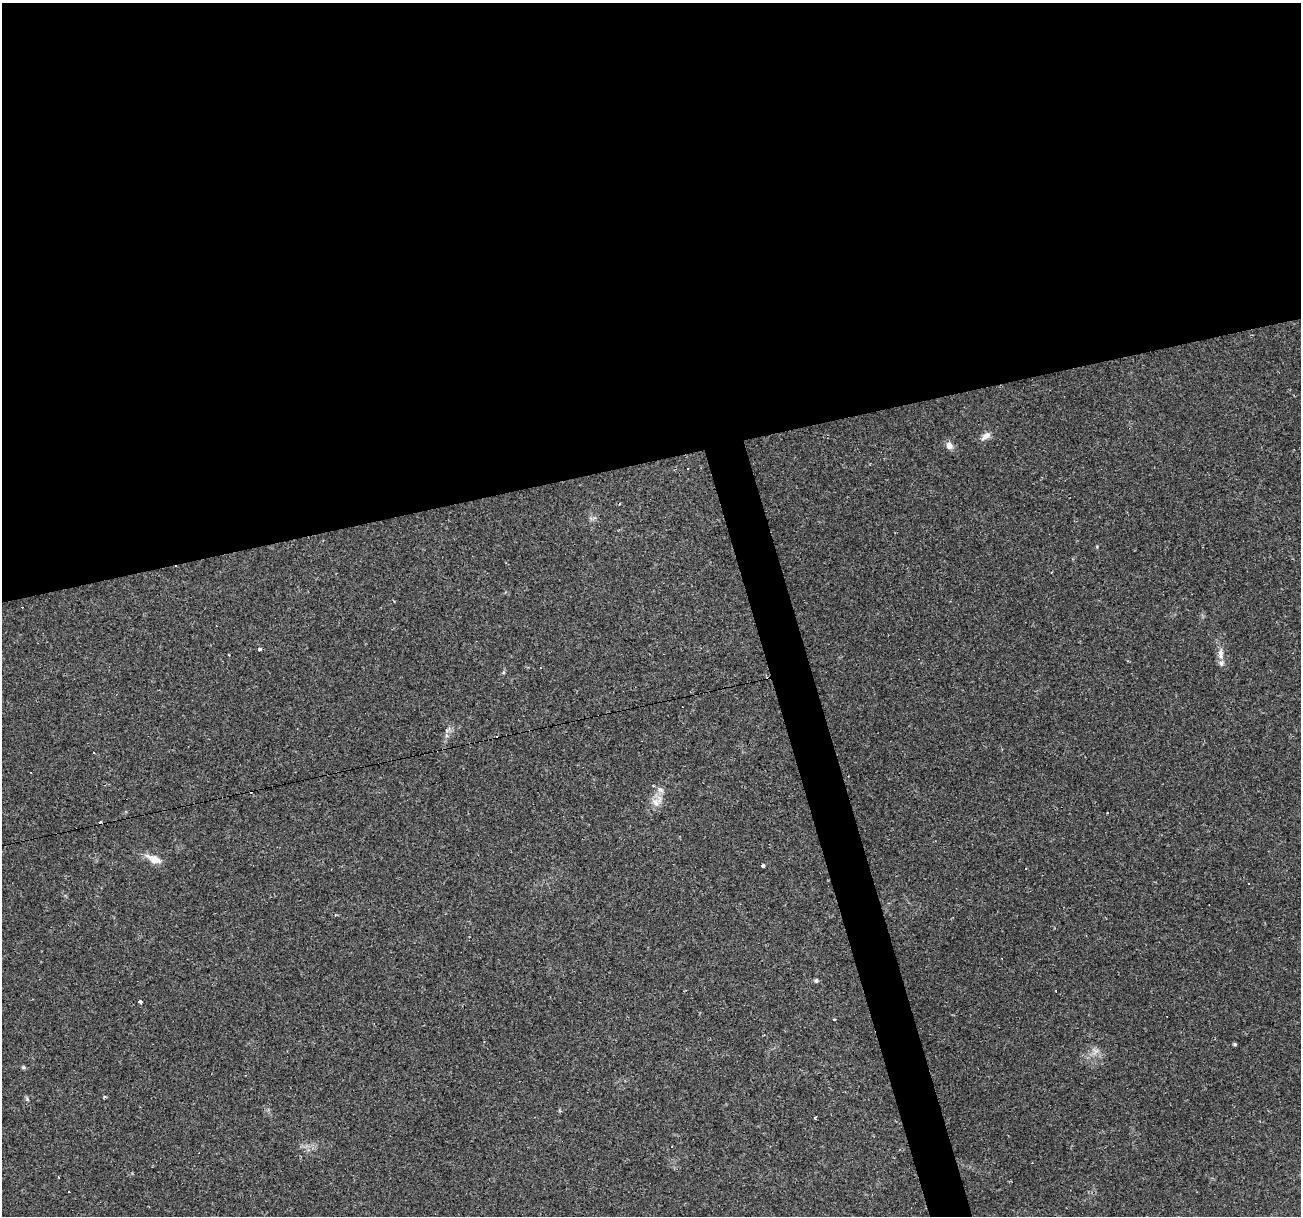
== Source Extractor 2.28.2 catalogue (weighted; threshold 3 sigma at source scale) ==
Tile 2 of 4 x 4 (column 2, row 1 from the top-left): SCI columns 1299-2597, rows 3688-4901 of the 5194 x 4998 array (HDU 1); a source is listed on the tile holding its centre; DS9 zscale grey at full resolution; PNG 1303 x 1218 px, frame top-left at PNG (2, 3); no overlay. Shown black and unused: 40% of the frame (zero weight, under 2 of 3 exposures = <1% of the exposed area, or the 3 px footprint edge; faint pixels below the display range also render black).
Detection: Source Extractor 2.28.2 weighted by HDU 2 'WHT'; one run over the whole footprint, this tile lists its part. Background 0.0476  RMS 0.0041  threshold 0.0186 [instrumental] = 3 sigma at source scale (4.5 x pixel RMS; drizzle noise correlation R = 1.50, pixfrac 1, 0.0396/0.0396 arcsec/px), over >= 5 px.
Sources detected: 31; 12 cosmic-ray / hot-pixel residue — not listed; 1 inside a brighter listed object's ellipse — not listed separately; the other 18 listed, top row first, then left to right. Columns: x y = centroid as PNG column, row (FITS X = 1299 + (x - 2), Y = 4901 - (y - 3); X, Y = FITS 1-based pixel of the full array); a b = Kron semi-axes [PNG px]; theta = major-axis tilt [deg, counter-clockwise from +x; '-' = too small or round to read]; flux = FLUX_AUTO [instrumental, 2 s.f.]
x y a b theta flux
986 436 14 7 37 2.6
949 445 10 8 -55 2.4
688 468 3 2 - 0.49
259 649 5 3 - 0.57
1221 654 17 7 -86 3
94 753 2 2 - 0.4
653 785 4 3 - 0.35
657 801 20 13 46 4.8
1108 813 3 3 - 1.7
154 859 23 10 -24 4.4
763 866 4 3 - 2.1
816 981 6 5 - 0.67
140 1002 3 3 - 5.9
834 1019 3 3 - 2.5
1235 1044 5 4 - 0.54
1096 1051 9 7 6 2
24 1067 5 5 - 0.66
27 1099 5 5 - 0.6